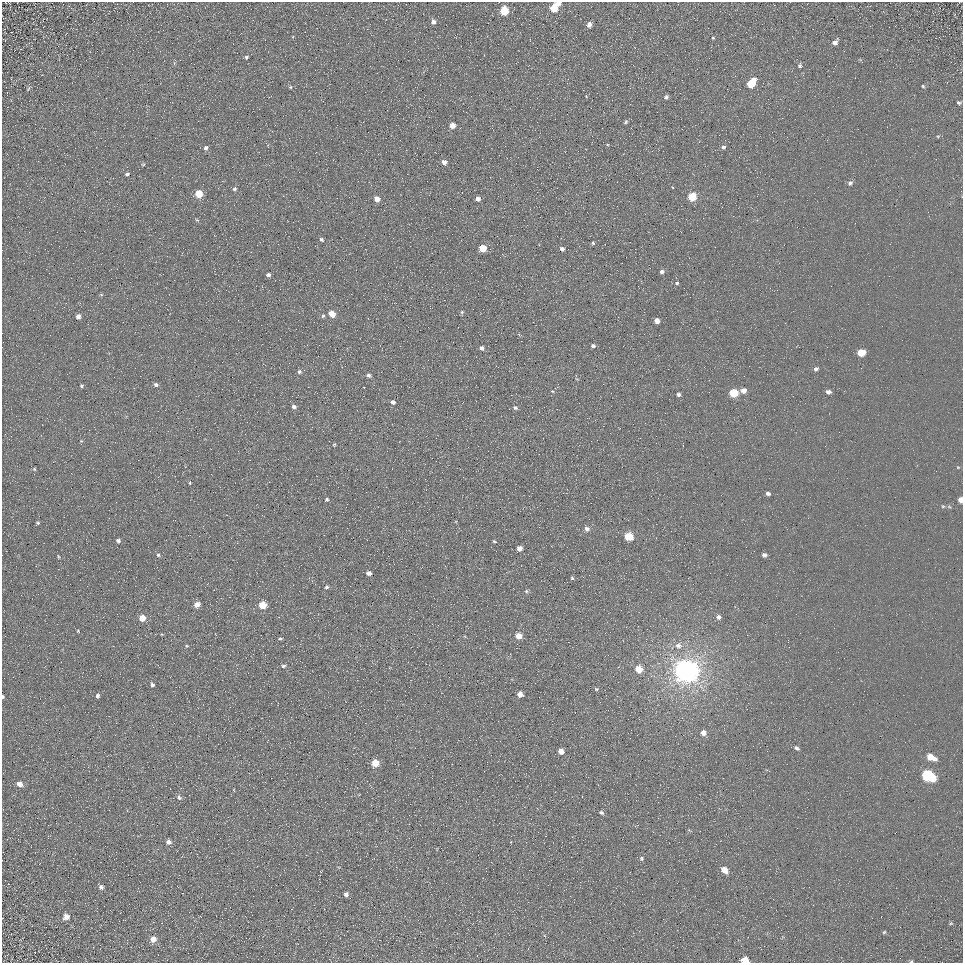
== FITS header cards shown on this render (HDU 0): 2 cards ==
NAXIS1  =                  961
NAXIS2  =                  961

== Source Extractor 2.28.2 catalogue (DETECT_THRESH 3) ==
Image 961 x 961 px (HDU 0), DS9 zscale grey, 1 PNG px = 1 image px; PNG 965 x 965 px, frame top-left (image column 1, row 961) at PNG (2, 2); no overlay
Background 5.31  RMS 7.8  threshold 23.3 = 3 sigma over >= 5 px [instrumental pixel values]
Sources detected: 118; all 118 listed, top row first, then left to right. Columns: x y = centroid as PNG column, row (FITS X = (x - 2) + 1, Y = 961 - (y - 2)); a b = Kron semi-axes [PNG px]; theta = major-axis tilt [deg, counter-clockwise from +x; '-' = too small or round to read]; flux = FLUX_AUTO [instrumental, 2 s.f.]
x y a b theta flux
559 3 4 4 - 2600
554 8 6 5 - 15000
504 11 6 5 - 20000
433 22 6 5 - 2100
589 25 6 5 - 2200
713 38 3 3 - 460
835 42 7 5 50 2200
246 57 5 4 - 830
800 66 6 5 - 970
751 83 7 5 54 17000
923 86 5 4 - 560
290 87 4 4 - 560
28 89 5 4 - 580
666 97 4 4 - 1400
959 103 5 4 - 940
626 122 5 4 - 790
452 125 5 4 - 4900
938 136 5 3 - 550
723 147 5 4 - 1100
206 148 6 5 - 1300
444 162 5 4 - 2800
143 164 5 3 - 520
127 174 5 4 - 970
850 183 7 5 36 1400
234 189 6 5 - 1000
199 194 5 5 - 12000
692 197 5 5 - 17000
377 199 5 5 - 4500
478 199 4 4 - 2700
197 220 6 3 -18 570
321 239 7 5 -44 980
593 243 4 3 - 740
483 248 5 5 - 12000
562 249 4 4 - 1800
662 272 5 5 - 1300
268 275 4 4 - 1600
677 283 4 4 - 690
88 287 2 2 - 250
101 295 6 4 -1 570
462 312 5 4 - 780
332 314 5 4 - 7600
78 316 5 5 - 2100
323 316 6 4 65 830
657 321 5 4 - 3300
593 346 5 4 - 1100
481 348 5 4 - 1500
861 353 6 5 - 10000
816 369 5 4 - 1400
299 372 5 5 - 1100
368 375 5 4 - 1300
156 384 7 5 -18 1300
81 386 5 4 - 760
744 390 6 5 - 3400
552 391 4 3 - 430
828 392 5 4 - 1900
734 393 5 5 - 22000
679 394 4 4 - 1400
393 402 4 4 - 1500
294 407 5 5 - 1600
515 408 6 4 -27 1000
334 444 5 3 - 550
958 467 5 3 - 520
34 469 4 4 - 610
190 483 4 3 - 580
768 494 5 4 - 1600
327 499 5 4 - 830
961 500 5 4 - 4400
943 506 5 4 - 630
38 523 5 4 - 630
587 529 5 4 - 2200
629 537 5 5 - 19000
118 541 4 4 - 1500
494 541 4 2 - 530
519 548 4 4 - 3000
158 555 5 4 - 840
764 555 5 4 - 1600
58 556 6 2 -71 460
369 573 6 4 -8 2400
572 578 4 4 - 670
327 587 5 5 - 1000
526 591 5 5 - 780
197 604 5 4 - 5400
263 605 5 5 - 15000
718 617 6 5 - 1700
142 618 5 5 - 7800
78 631 5 3 - 490
519 636 5 4 - 5700
280 638 6 3 1 560
678 645 9 7 -1 2600
187 646 4 4 - 510
283 666 5 4 - 980
639 669 5 5 - 12000
686 671 8 7 - 830000
152 684 5 4 - 1300
596 689 5 4 - 730
520 694 5 4 - 3600
97 696 5 4 - 1200
3 697 4 3 - 710
703 733 5 5 - 3800
796 748 6 4 -28 1400
561 751 5 4 - 4900
931 757 8 5 -26 7700
375 763 5 5 - 13000
928 775 9 6 -28 60000
20 784 6 5 - 3300
179 797 7 5 -70 1300
601 812 5 4 - 1200
168 842 5 5 - 2400
641 858 6 5 - 880
724 870 6 5 - 7100
101 887 6 5 - 1300
346 894 4 4 - 2300
66 917 6 6 - 3400
950 923 5 4 - 700
884 932 5 4 - 640
153 939 7 6 - 3900
745 960 6 5 - 10000
911 961 5 4 - 660
At the frame edge (FLAGS 8, measured only in part): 5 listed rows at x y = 559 3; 961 500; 3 697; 745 960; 911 961